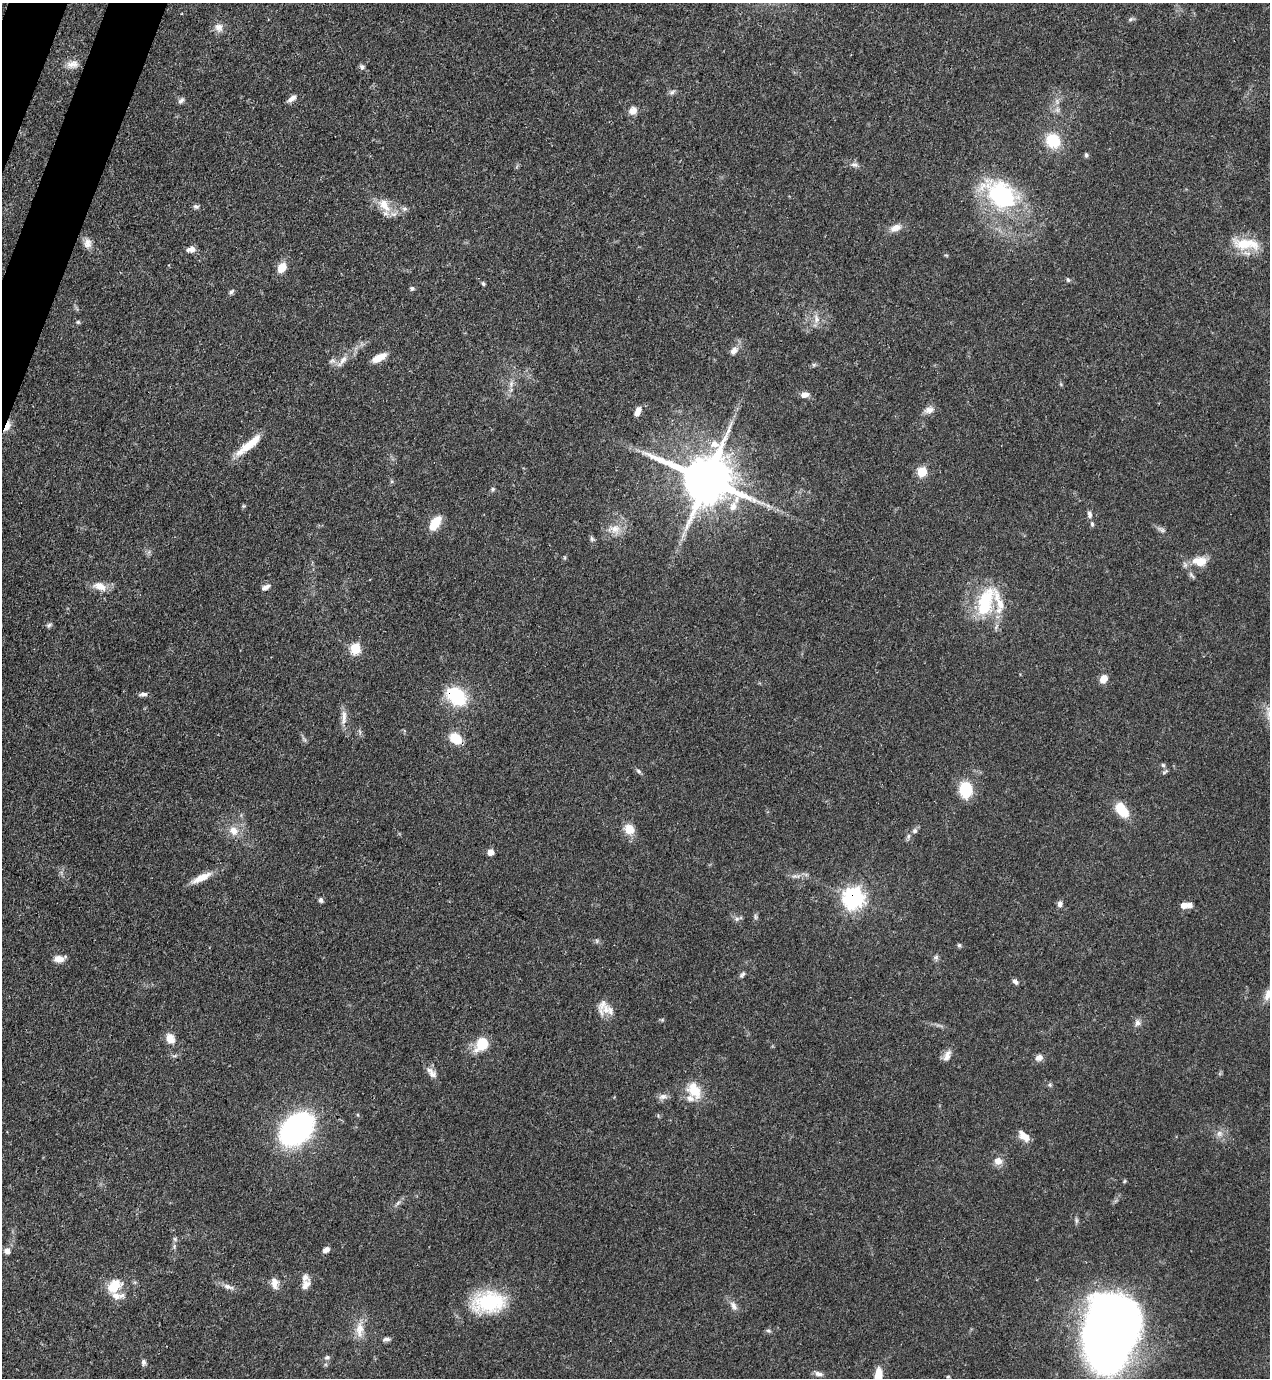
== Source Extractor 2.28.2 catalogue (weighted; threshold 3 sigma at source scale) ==
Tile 11 of 4 x 4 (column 3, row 3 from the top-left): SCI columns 2757-4024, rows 1417-2792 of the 5646 x 5587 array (HDU 1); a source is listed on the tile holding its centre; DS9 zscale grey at full resolution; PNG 1272 x 1380 px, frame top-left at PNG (2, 3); no overlay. Shown black and unused: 2% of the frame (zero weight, under 3 of 4 exposures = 7% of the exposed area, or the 3 px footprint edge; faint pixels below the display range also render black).
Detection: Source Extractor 2.28.2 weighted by HDU 2 'WHT'; one run over the whole footprint, this tile lists its part. Background 0.071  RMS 0.0036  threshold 0.0161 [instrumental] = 3 sigma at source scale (4.5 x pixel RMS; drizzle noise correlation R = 1.50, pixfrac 1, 0.05/0.05 arcsec/px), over >= 5 px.
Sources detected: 124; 6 inside a brighter listed object's ellipse — not listed separately; the other 118 listed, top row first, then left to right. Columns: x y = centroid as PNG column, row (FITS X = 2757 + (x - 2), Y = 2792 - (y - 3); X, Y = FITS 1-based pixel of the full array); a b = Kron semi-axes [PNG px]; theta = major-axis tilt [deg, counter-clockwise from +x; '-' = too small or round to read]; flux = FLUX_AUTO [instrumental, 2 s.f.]
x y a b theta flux
1130 19 8 5 27 0.75
219 27 12 11 - 2.5
72 64 16 10 -1 3.1
362 67 7 7 - 1
672 92 8 5 36 0.95
292 98 12 5 36 1.8
181 100 10 5 39 1
633 111 10 9 - 2.7
1053 141 18 15 -47 11
1086 155 6 5 - 0.68
854 164 10 6 -2 1.3
1001 195 37 25 -36 46
384 205 23 12 -56 6
196 207 8 6 -10 0.93
404 209 8 6 -19 0.97
895 228 17 9 22 2.9
88 243 14 10 -88 2.5
1245 244 39 15 -6 11
191 249 11 6 6 2.2
946 255 6 3 -18 0.39
282 268 11 8 57 4.8
1068 280 7 5 -73 0.55
483 284 6 4 -62 0.55
412 288 6 5 - 0.72
231 292 8 5 45 0.78
816 319 12 8 87 2.3
78 322 5 5 - 0.5
734 351 12 8 43 2.1
379 358 16 7 28 4.6
332 361 10 5 7 1.1
342 361 20 7 53 3.1
814 365 6 5 - 0.6
511 384 10 6 89 1.6
805 395 10 7 8 2.1
929 410 14 8 14 2.3
638 412 13 7 63 2.6
7 426 13 6 68 3
249 445 37 8 39 8.4
922 472 6 6 - 14
707 479 16 14 -27 2000
493 489 5 5 - 0.62
1089 514 9 6 -83 1.2
435 523 18 9 57 6.7
1092 524 7 5 -88 0.7
614 529 20 10 5 4.4
1161 530 12 6 -26 1.3
592 539 8 5 -83 0.78
1200 561 20 12 -2 6
1191 575 12 4 -49 1.1
100 586 17 10 -22 4.2
266 587 12 6 24 1.6
985 602 36 17 74 20
49 625 8 5 17 0.81
355 649 6 6 - 20
1104 679 9 7 57 3.9
143 694 11 5 7 1.2
456 696 25 17 -41 18
344 717 22 7 87 2.9
455 738 12 10 -33 7.9
1163 765 6 5 - 0.62
638 771 8 5 -28 0.76
1164 772 10 3 40 0.61
966 790 14 11 -87 14
1121 809 15 9 -54 12
629 829 12 10 -47 5.2
915 830 8 6 60 1
233 831 13 11 -48 4
908 836 8 4 81 0.77
490 852 5 5 - 3.4
795 876 14 5 -6 1.7
202 878 25 8 26 5.2
854 898 8 8 - 190
321 900 7 5 -76 0.89
1060 904 7 6 - 1.4
1184 905 6 6 - 2.7
1190 905 7 6 - 1.8
755 917 8 4 -82 0.71
737 919 6 5 - 0.81
597 941 6 4 -71 0.54
959 945 5 5 - 0.64
936 957 7 6 - 0.86
59 959 14 8 8 3
742 974 9 4 48 0.76
1015 982 7 6 - 1.2
1269 994 19 10 58 4.2
602 1005 20 10 73 3.7
1137 1023 9 8 - 1.5
170 1039 13 10 -66 3.6
482 1044 10 8 52 15
947 1056 17 8 67 2.3
1039 1058 11 8 29 1.8
432 1074 13 10 -40 2.2
1050 1085 6 4 -46 0.58
694 1090 20 14 -53 8.9
663 1096 12 8 4 1.8
297 1129 26 18 42 100
1219 1133 8 8 - 1.7
1024 1136 16 8 -44 3.3
998 1161 10 9 - 2.9
1125 1181 6 3 70 0.39
398 1203 8 4 45 0.9
326 1250 8 6 30 1.6
7 1251 7 7 - 2
274 1283 16 8 -83 2.7
306 1285 16 8 57 2.6
228 1287 16 6 -19 2.1
112 1288 17 11 -20 5.4
489 1302 38 24 5 26
734 1306 14 7 -58 2.1
359 1329 23 10 87 5
768 1331 7 4 -19 0.64
1110 1332 66 41 74 370
386 1339 11 5 4 1.1
327 1357 8 7 - 0.98
143 1362 8 6 -85 1.1
819 1374 12 6 -13 1.4
878 1377 19 7 83 7.7
948 1377 6 4 1 0.44
Overlapping masked pixels (flux is a lower limit): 4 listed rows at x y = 7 426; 456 696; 854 898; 1110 1332
Isophote crosses this tile's border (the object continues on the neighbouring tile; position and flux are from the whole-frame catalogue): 2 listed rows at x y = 1269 994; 878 1377